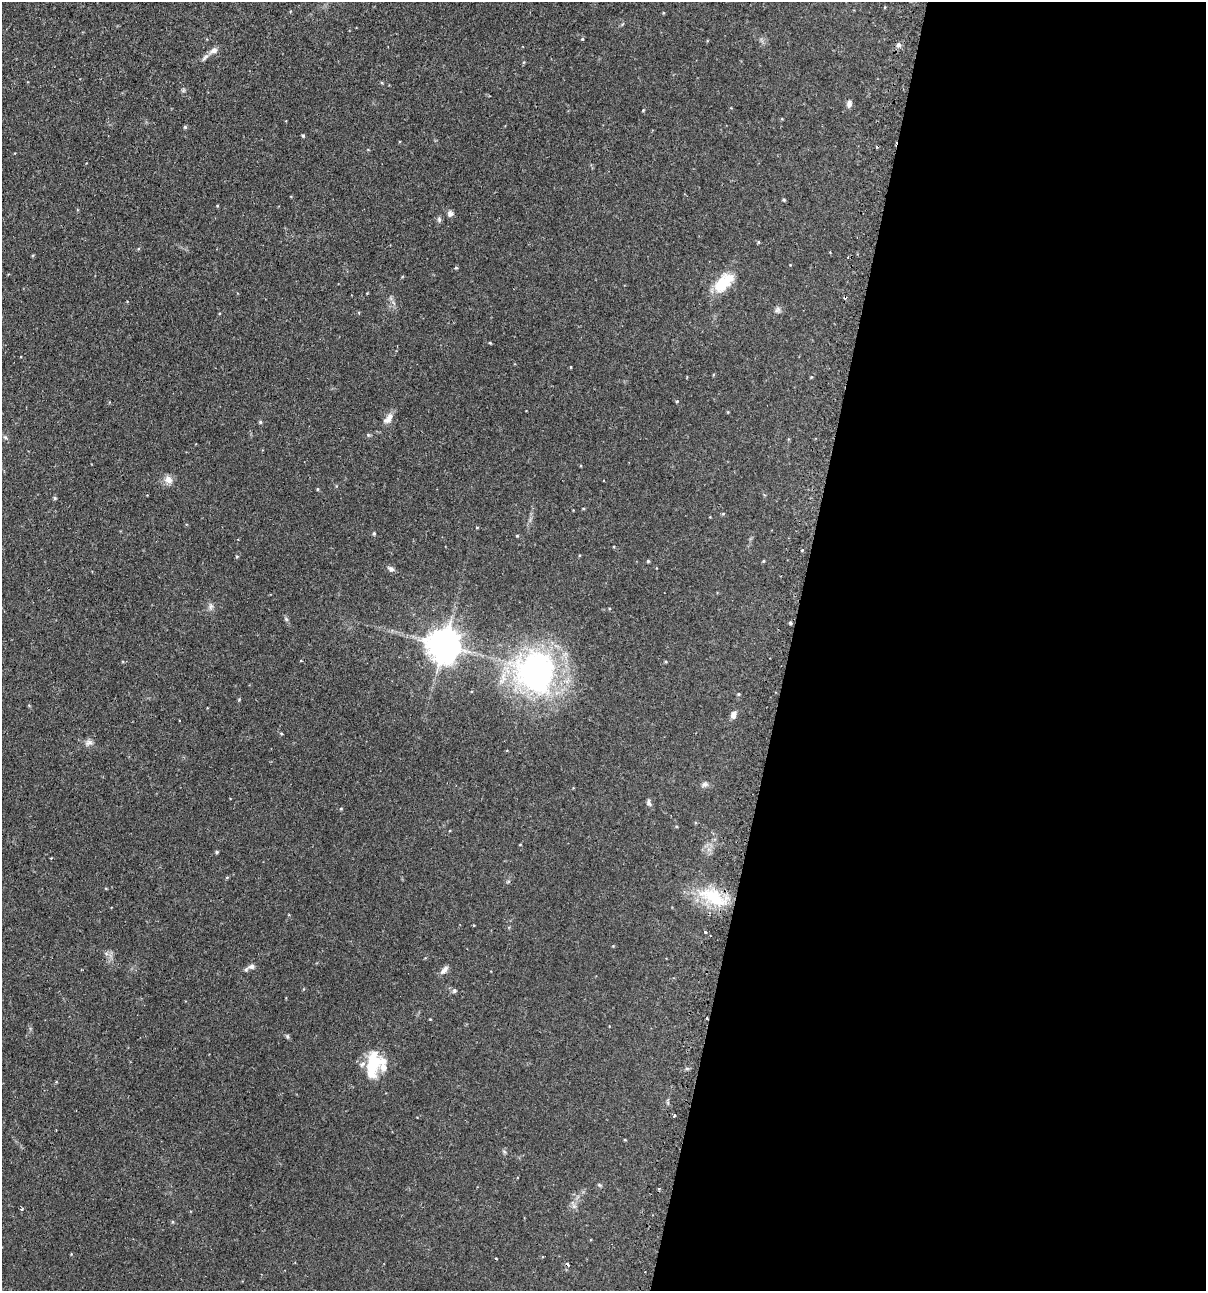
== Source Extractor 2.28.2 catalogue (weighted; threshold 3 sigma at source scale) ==
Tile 12 of 4 x 4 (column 4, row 3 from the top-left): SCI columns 3766-4969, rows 1325-2613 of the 5247 x 5227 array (HDU 1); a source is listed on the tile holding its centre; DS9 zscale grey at full resolution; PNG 1208 x 1293 px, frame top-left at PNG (2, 2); no overlay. Shown black and unused: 35% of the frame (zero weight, under 2 of 3 exposures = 4% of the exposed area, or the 3 px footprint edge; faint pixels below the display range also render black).
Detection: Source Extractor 2.28.2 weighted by HDU 2 'WHT'; one run over the whole footprint, this tile lists its part. Background 0.0889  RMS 0.0054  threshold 0.0242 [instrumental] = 3 sigma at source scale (4.5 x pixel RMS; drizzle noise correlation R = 1.50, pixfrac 1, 0.05/0.05 arcsec/px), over >= 5 px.
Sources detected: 76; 1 inside a brighter object's white glare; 4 cosmic-ray / hot-pixel residue — not listed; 2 inside a brighter listed object's ellipse — not listed separately; the other 69 listed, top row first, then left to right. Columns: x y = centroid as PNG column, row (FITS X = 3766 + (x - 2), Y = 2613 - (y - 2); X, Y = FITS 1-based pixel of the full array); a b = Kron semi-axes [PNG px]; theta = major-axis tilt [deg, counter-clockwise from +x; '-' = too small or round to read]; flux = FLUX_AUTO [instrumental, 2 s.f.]
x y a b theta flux
885 7 3 3 - 0.59
582 39 3 3 - 0.96
899 45 6 6 - 1.6
214 50 11 8 24 2.4
205 57 15 4 51 1.6
524 62 5 3 - 0.49
849 104 10 7 77 1.8
643 110 5 3 - 0.46
185 127 5 4 - 0.67
303 135 5 3 - 0.69
784 200 4 3 - 0.68
217 206 3 3 - 0.49
450 213 8 7 - 1.8
439 219 7 5 -71 1
758 242 5 3 - 0.45
456 268 4 3 - 0.53
722 283 23 15 63 15
777 310 9 7 52 1.5
490 343 4 3 - 0.44
571 367 4 2 - 0.37
811 377 5 3 - 0.49
677 401 4 4 - 0.58
389 418 14 7 74 3.3
260 422 4 4 - 0.68
368 435 5 5 - 0.68
5 437 6 4 -42 0.84
168 479 12 10 -32 3.4
318 489 4 4 - 0.5
55 498 5 4 - 0.73
723 514 5 3 - 0.46
477 527 4 3 - 0.41
374 533 4 4 - 0.71
517 536 4 4 - 0.48
802 550 3 2 - 1.4
237 556 5 3 - 0.47
648 561 3 3 - 0.63
763 561 4 4 - 0.49
391 569 8 6 -32 1.5
210 606 10 4 90 1.4
286 619 6 5 - 0.85
790 623 4 3 - 1.1
444 645 10 10 - 1000
536 672 46 39 -80 140
739 694 5 4 - 0.53
733 716 7 5 83 3.4
281 733 5 3 - 0.49
89 742 10 7 26 2
705 784 8 6 15 1.4
649 803 10 5 -73 1.3
341 809 4 4 - 0.47
217 852 5 4 - 0.68
227 877 5 3 - 0.48
713 897 41 18 -27 25
474 925 3 2 - 0.44
705 932 3 3 - 0.57
251 966 10 7 11 2.1
444 970 12 6 50 2.3
454 990 5 5 - 1.2
707 1018 2 2 - 0.62
430 1019 4 2 - 0.35
287 1036 6 5 - 0.77
373 1065 30 17 74 21
674 1116 3 3 - 1.6
625 1140 4 3 - 0.42
599 1185 6 5 - 0.73
574 1206 6 6 - 1.3
22 1209 4 3 - 0.63
172 1222 5 3 - 0.53
496 1258 3 2 - 0.61
Overlapping masked pixels (flux is a lower limit): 2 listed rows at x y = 713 897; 707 1018